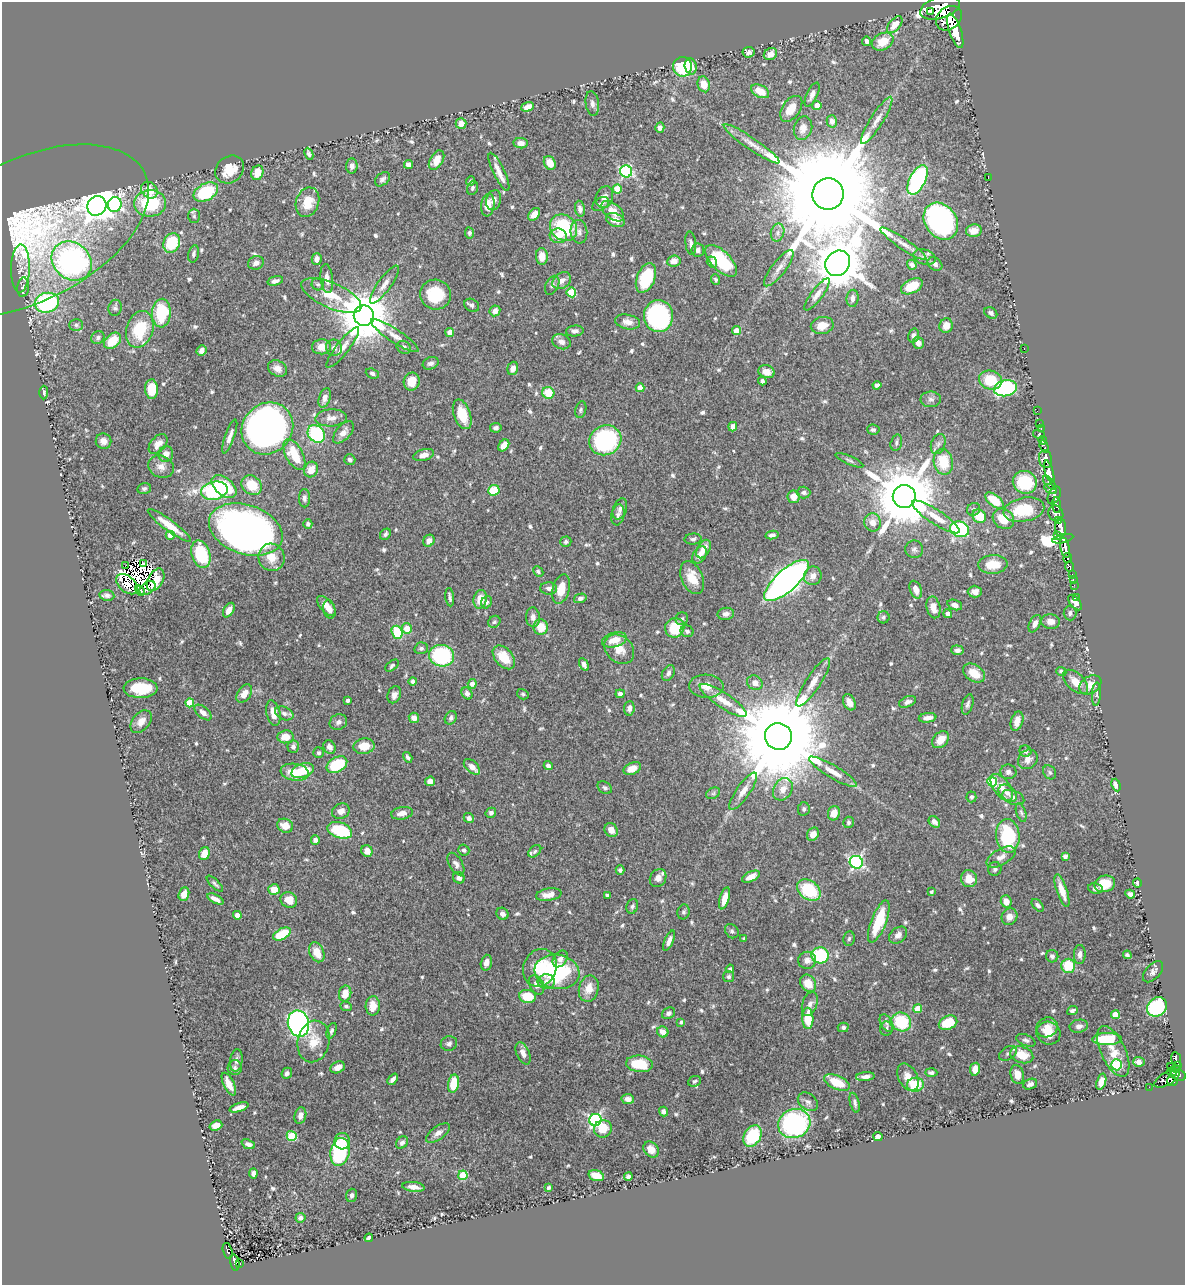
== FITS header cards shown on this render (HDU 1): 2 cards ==
NAXIS1  =                 1183
NAXIS2  =                 1283

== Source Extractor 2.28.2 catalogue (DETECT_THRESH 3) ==
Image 1183 x 1283 px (HDU 1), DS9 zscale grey, 1 PNG px = 1 image px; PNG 1187 x 1287 px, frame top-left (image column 1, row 1283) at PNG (2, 2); each listed source drawn as its Kron ellipse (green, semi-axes under 4 px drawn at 4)
Background 0.669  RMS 0.015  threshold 0.0458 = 3 sigma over >= 5 px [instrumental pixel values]
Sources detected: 696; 10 with non-positive FLUX_AUTO (blend fragments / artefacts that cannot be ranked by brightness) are neither listed nor drawn; of the other 686, the 500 brightest by FLUX_AUTO listed and drawn (186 fainter detections omitted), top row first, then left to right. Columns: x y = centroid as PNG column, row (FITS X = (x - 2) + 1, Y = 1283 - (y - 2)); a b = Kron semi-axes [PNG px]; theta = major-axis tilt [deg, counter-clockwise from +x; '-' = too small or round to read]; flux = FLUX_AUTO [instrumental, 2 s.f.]
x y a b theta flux
940 8 20 10 17 4500
930 12 4 3 - 570
949 18 14 11 40 4100
895 25 10 5 50 11
955 31 18 6 -71 3700
867 41 5 3 - 3.1
883 42 11 8 29 20
748 52 6 5 - 3.6
770 54 7 6 - 9
691 66 8 6 -76 11
683 67 10 9 - 52
704 84 8 6 -73 13
760 91 10 6 -27 16
812 95 13 5 64 6.1
592 104 12 6 -82 4.2
817 105 4 4 - 10
528 107 6 4 19 9.1
791 109 14 8 55 16
877 120 28 6 58 11
832 121 6 5 - 5.6
461 123 5 5 - 5.5
660 128 5 4 - 4.5
803 128 12 9 74 8.7
521 143 7 5 -6 6.8
752 144 33 6 -34 12
309 154 6 4 -65 2.8
437 160 11 6 60 11
550 163 7 5 -61 12
408 164 4 4 - 6
352 166 7 5 87 4.1
230 169 15 13 38 23
626 171 6 6 - 140
499 172 21 5 -64 9.1
257 173 7 6 - 15
988 177 2 2 - 8.5
382 179 8 6 40 3.3
917 180 16 8 63 140
471 181 5 4 - 2.3
472 188 7 5 69 2.5
617 189 4 4 - 19
149 190 9 7 -47 15
206 192 13 8 28 59
828 194 16 15 - 44000
604 197 11 8 69 5.8
494 200 10 7 74 5
307 202 15 11 71 22
150 203 16 13 4 65
115 204 7 6 - 200
601 204 9 6 32 4.5
488 205 11 7 82 10
97 206 10 9 - 1300
580 209 8 5 -80 3.9
613 211 13 7 -40 13
534 214 7 5 50 9.4
194 216 7 6 - 2.2
615 220 9 6 -23 7.8
941 221 20 15 -54 230
564 228 14 12 -41 68
27 231 131 71 26 280
974 231 8 6 10 7.7
579 232 12 8 -82 5.3
469 233 5 4 - 2.4
778 233 9 6 75 4.6
558 236 8 7 - 13
172 243 10 8 62 46
691 243 12 5 -83 3.4
903 244 28 5 -34 8.7
698 250 6 6 - 4.6
194 254 9 5 77 2.8
542 256 8 6 -85 12
924 257 11 7 -18 4.5
317 259 6 5 - 6.1
72 261 21 18 -42 310
674 261 7 6 - 7.1
721 261 20 9 -45 59
712 262 6 5 - 3.3
256 263 8 6 21 5
838 263 13 11 52 5400
935 264 8 6 -37 4.1
912 265 5 4 - 3.9
20 268 24 9 88 11
779 268 22 7 52 8.4
646 278 15 9 68 46
327 279 14 6 -83 8.1
716 280 5 4 - 2.3
275 281 8 4 15 4
562 281 10 7 34 6.9
318 284 6 6 - 2.2
384 285 23 6 54 8.2
552 285 10 6 64 3.4
912 286 12 7 27 21
23 287 10 6 84 3.8
571 292 5 5 - 43
817 294 19 5 53 6.7
436 295 15 15 - 46
331 296 32 12 -23 28
853 298 8 6 85 5.3
47 303 12 10 14 140
472 305 8 6 -32 3.3
115 308 8 6 78 2.5
495 311 5 5 - 6.1
161 313 14 9 87 50
991 313 7 5 -34 3.4
364 316 10 10 - 6200
658 316 16 14 -84 190
628 322 13 7 -11 7.9
76 325 7 6 - 2.5
822 325 11 8 10 12
946 326 7 6 - 10
140 329 19 13 73 46
575 331 9 5 5 4.1
736 331 4 4 - 15
450 332 4 4 - 11
395 336 28 6 -33 11
913 336 7 5 74 3.9
98 338 7 6 - 2.7
113 341 9 6 42 22
561 342 9 7 -21 5.2
918 343 6 5 - 5.7
321 347 9 7 1 12
404 347 7 6 - 2.7
334 348 8 8 - 4.6
343 348 25 6 52 9.4
1024 348 3 2 - 170
201 351 5 5 - 5.6
431 363 8 6 20 3.9
513 368 7 5 72 6.1
277 369 10 7 -28 7.1
767 372 8 6 -18 11
372 374 7 4 -22 2.7
990 380 11 9 -13 33
412 381 9 8 - 15
762 381 4 4 - 2.8
877 385 4 4 - 3
640 388 4 4 - 14
1006 388 12 8 13 140
151 389 10 6 -89 22
44 393 7 4 89 2.5
548 393 6 6 - 25
325 398 10 5 72 6.5
931 399 10 8 -1 4.7
581 410 8 5 76 2.3
1037 411 2 2 - 15
462 414 15 8 -71 24
331 418 16 8 3 8
1039 423 3 2 - 12
733 427 5 4 - 7.9
267 428 27 24 45 630
496 428 5 4 - 3.2
1041 429 3 2 - 23
873 430 6 5 - 2.7
343 432 13 7 48 7.3
316 434 9 8 - 77
1039 434 6 3 -15 90
230 436 18 4 70 6.7
605 440 16 14 27 130
1043 440 4 3 - 48
103 441 8 7 - 6.6
896 443 8 5 74 2.9
158 444 11 7 48 9.5
938 444 10 7 71 4
504 445 6 4 54 10
1044 446 6 3 -69 49
166 454 8 7 - 8
294 455 17 8 -62 33
424 455 10 5 14 6.8
1046 459 9 6 -78 1800
350 460 5 5 - 2.6
849 460 15 4 -24 2.6
943 462 13 9 -79 31
161 467 13 11 -26 8.6
311 470 8 6 63 12
1049 471 11 3 -74 1500
1025 482 12 11 - 54
1049 483 8 4 -46 510
252 485 11 9 -37 26
224 486 14 8 -40 48
144 488 7 5 14 2.6
1051 489 7 4 -31 280
494 490 6 5 - 33
214 491 13 9 12 160
804 492 7 6 - 2.7
1054 495 9 6 66 750
904 496 11 11 - 10000
793 497 6 6 - 11
304 498 9 5 -89 3.5
994 501 11 5 -38 29
1057 505 8 4 -83 400
620 509 11 7 71 4.5
974 509 7 6 - 2.5
1024 510 20 12 10 41
1056 513 8 7 - 1200
618 515 10 6 79 3.9
979 516 7 6 - 28
936 517 28 7 -33 16
1003 519 11 9 -36 23
1059 521 4 2 - 150
873 522 9 8 - 9.3
308 524 5 4 - 2.5
169 525 26 5 -36 19
1061 528 10 5 -88 1600
246 529 38 24 -19 700
960 529 9 7 -18 110
385 534 6 5 - 2.7
170 535 4 4 - 7.2
772 535 6 4 12 3.5
1057 535 4 2 - 130
693 539 8 5 4 2.9
1063 539 11 4 14 490
429 541 6 5 - 5.8
566 542 5 5 - 2.1
1065 548 10 4 -79 1400
704 549 10 6 61 12
914 549 9 8 - 3.6
201 554 14 9 -72 69
700 555 9 6 57 7.5
272 557 14 13 - 18
1068 558 5 4 - 250
143 563 3 2 - 3.4
993 564 15 9 4 22
125 565 4 2 - 2.2
1069 567 5 3 - 170
538 572 6 4 -46 2.2
1072 574 3 2 - 5.4
813 576 9 8 - 6.7
692 578 17 10 -67 19
1073 579 3 2 - 21
156 580 12 7 61 15
787 580 28 10 42 680
127 584 13 8 -40 4.7
1074 585 2 2 - 12
147 588 9 6 35 2.6
549 588 8 6 0 3.9
561 589 15 8 75 19
916 590 9 5 -67 7.8
140 591 5 3 - 3.8
975 592 7 6 - 5.4
107 595 7 5 -8 3.7
450 597 9 3 -83 2.7
1076 597 2 2 - 9
580 598 6 4 15 3.5
480 599 9 6 80 14
486 602 6 5 - 2.3
1075 602 9 5 -52 6.6
955 605 8 5 -19 5.2
326 606 12 6 -49 9.9
933 607 11 6 -78 9.2
329 609 9 6 -80 6.3
229 610 8 5 59 7.1
1070 613 7 6 - 3.6
726 614 8 6 8 4.1
948 614 4 4 - 5.1
533 617 10 7 -87 5.4
883 617 6 6 - 2.5
682 619 6 6 - 2.8
1050 621 9 7 -7 7.5
494 622 6 5 - 2
1035 624 9 5 63 5.7
541 627 8 7 - 21
675 628 10 9 - 37
407 629 5 5 - 12
687 631 6 5 - 3
397 632 7 5 -71 42
614 640 12 7 15 16
421 648 7 6 - 2.9
619 649 16 13 -43 15
957 650 6 5 - 3.9
442 656 12 10 -11 94
504 657 14 9 -49 22
584 664 7 4 -61 4.9
392 666 8 4 40 2.2
1061 671 5 4 - 2.1
668 673 8 6 59 4.1
974 673 12 8 -34 18
412 681 4 3 - 3.5
813 682 28 7 57 13
1076 682 15 8 -44 13
755 683 8 7 - 7.1
472 684 5 4 - 5.2
1090 685 12 8 33 11
706 686 17 11 -3 11
140 688 17 10 2 37
467 693 6 5 - 2.9
244 694 10 6 55 11
523 694 6 5 - 2.1
620 694 4 4 - 3.8
1096 694 11 4 86 2.3
394 695 9 6 66 5.4
347 700 3 3 - 2.8
723 700 27 7 -34 14
849 702 9 6 -64 7.5
907 702 9 5 22 4.1
190 703 4 4 - 28
968 704 10 5 73 3.2
629 708 7 5 85 5
203 712 10 5 -40 5.6
273 713 13 7 -78 11
284 713 10 6 -23 4.8
414 718 5 5 - 7.2
451 718 7 5 61 3.1
928 718 9 4 8 6.2
1017 721 10 6 74 10
141 722 13 8 50 8.3
338 722 9 7 25 4
778 736 13 13 - 28000
285 737 8 6 5 14
941 740 9 7 45 12
364 746 10 8 9 18
293 747 6 5 - 3.6
329 747 7 5 -61 4.5
1025 751 6 5 - 3.3
319 753 5 5 - 2.5
408 757 6 4 -58 2.3
1028 759 10 9 - 6.9
337 765 11 7 30 49
548 766 5 4 - 3.8
472 767 9 6 -42 6.3
632 769 9 6 26 10
303 771 12 7 18 28
295 772 14 8 -8 20
833 772 27 6 -31 13
1008 772 8 7 - 3.5
1050 772 7 6 - 2.3
430 781 5 4 - 5.9
992 782 5 5 - 62
1116 785 6 4 -68 8.2
1002 787 15 8 -54 12
605 788 8 5 -32 2.4
783 789 12 9 59 9.5
743 791 22 7 55 10
713 793 7 5 31 2.4
1008 793 10 7 -43 5.7
971 797 5 5 - 2.6
1013 797 11 7 -21 5
804 809 7 5 79 2.5
341 811 9 7 26 6.3
1021 812 10 4 -72 2.4
402 813 11 6 9 7.4
491 813 5 5 - 2.8
834 813 7 6 - 12
469 818 5 4 - 3.7
849 822 6 5 - 2.1
934 822 6 5 - 4.6
285 826 8 6 -25 12
340 830 13 8 -19 56
611 830 7 6 - 8.9
813 834 7 5 60 10
1008 836 17 12 -85 82
315 840 4 4 - 5
464 850 6 5 - 2.6
367 851 6 5 - 7.6
535 851 7 5 40 2
204 854 6 5 - 14
1065 856 4 4 - 5.1
1001 857 16 8 30 7.3
856 862 7 6 - 210
456 864 12 6 -60 4.4
995 869 7 6 - 2.8
620 870 4 4 - 2.5
751 877 9 5 24 9.2
459 878 6 5 - 4.2
658 878 9 7 57 5.7
969 879 8 8 - 14
1137 883 4 3 - 3
215 884 10 3 -44 2.3
1105 884 10 8 15 19
1095 889 7 5 -9 3.3
274 890 6 5 - 12
809 890 13 9 -37 55
1062 891 17 5 -71 13
931 892 3 3 - 2.1
184 894 7 5 69 8.5
1130 894 5 4 - 4.7
549 895 13 6 9 8.7
607 895 4 3 - 2.2
725 898 11 4 74 10
215 899 9 4 -27 6.2
289 900 8 7 - 13
1006 901 6 5 - 9.3
1038 905 7 4 -48 2.9
632 906 7 5 70 2.6
684 912 7 6 - 2.2
502 914 6 5 - 3.7
237 915 4 4 - 5.4
1009 917 8 7 - 7.6
879 921 22 7 69 41
732 931 8 6 -50 2.7
282 934 9 5 28 40
898 935 10 7 40 5.5
744 939 3 3 - 2.4
849 939 7 5 83 2.3
669 941 11 4 67 5.5
317 952 10 7 -66 16
820 955 8 8 - 64
1080 955 9 6 87 5.6
1127 955 4 4 - 2.1
1052 956 6 6 - 3.1
560 959 9 6 55 5.5
807 960 9 8 - 7.2
486 963 8 5 75 6.8
1068 966 7 7 - 35
540 968 19 16 65 25
730 969 4 4 - 2.8
557 972 22 17 -9 110
1153 972 13 7 48 4.7
729 977 5 5 - 2.3
546 982 8 7 - 4.4
808 983 9 7 -57 16
537 985 10 7 -64 5.5
589 989 13 10 76 13
345 993 8 6 77 16
527 996 8 6 -10 29
810 1004 12 7 71 5.3
346 1006 6 4 -20 2.3
373 1006 10 7 87 13
1157 1007 11 9 40 88
918 1009 4 4 - 21
1072 1011 6 4 22 3.3
668 1013 7 5 28 3.4
1115 1015 4 4 - 25
808 1018 11 5 -88 31
681 1022 4 4 - 2.1
901 1022 10 9 - 52
298 1023 13 10 -75 330
887 1023 9 5 -58 3.7
948 1023 9 6 23 28
1079 1026 9 6 11 4.9
843 1027 5 4 - 2.3
1047 1027 11 9 27 9.3
886 1028 7 6 - 3.1
332 1031 8 4 68 2.6
663 1032 6 5 - 7.6
1048 1033 12 11 - 15
1107 1039 15 6 1 41
1026 1040 10 5 -22 2.8
314 1041 21 16 77 21
449 1044 8 7 - 3.7
1113 1051 27 12 -65 18
523 1053 12 6 -65 6.7
1008 1053 10 6 32 3.3
1022 1055 12 8 -17 20
236 1060 11 6 83 4.7
1176 1060 7 5 -79 250
1139 1062 6 5 - 5.9
639 1064 13 8 -6 35
1116 1065 5 5 - 75
1177 1065 4 3 - 190
338 1067 8 5 25 7
235 1068 7 7 - 2.9
1174 1068 6 3 -27 99
975 1069 6 5 - 9.9
1172 1072 5 3 - 190
287 1073 6 5 - 3.5
931 1073 6 4 -2 3.2
1017 1075 9 6 -75 8.1
1178 1075 8 5 -25 520
865 1077 9 4 5 4.8
908 1077 15 9 -62 10
393 1079 6 4 48 4.4
1167 1079 14 6 29 490
695 1081 6 5 - 2.2
1172 1081 5 4 - 310
837 1082 14 6 -25 28
1101 1082 8 4 71 7.3
229 1084 12 5 -64 11
453 1084 9 5 80 28
1030 1084 7 5 21 3.5
915 1085 8 7 - 28
1149 1087 2 2 - 6
628 1099 6 5 - 6
808 1102 11 8 -38 4.5
855 1103 10 4 -75 2.9
239 1107 10 4 18 6.8
663 1111 5 4 - 3.6
300 1116 8 5 75 5.8
595 1120 6 6 - 220
794 1124 16 14 24 160
216 1125 6 5 - 8.3
603 1129 9 8 - 18
438 1133 14 6 36 5.8
292 1136 5 5 - 51
752 1136 11 8 59 54
878 1136 4 4 - 7.5
342 1141 8 8 - 11
402 1143 7 5 46 3.3
248 1144 7 4 -22 4.1
651 1149 9 7 -46 9.2
340 1152 14 9 80 110
253 1173 5 4 - 5.1
463 1175 5 4 - 46
596 1176 8 5 -17 17
628 1177 4 4 - 3.6
413 1187 11 5 -6 6.9
549 1188 4 3 - 2.3
352 1195 6 5 - 3.8
300 1218 5 5 - 3.9
369 1238 4 3 - 2.4
228 1251 8 4 -74 120
235 1263 8 4 -77 140
240 1264 3 2 - 17
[186 fainter detections neither listed nor drawn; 10 non-positive-flux detections neither listed nor drawn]